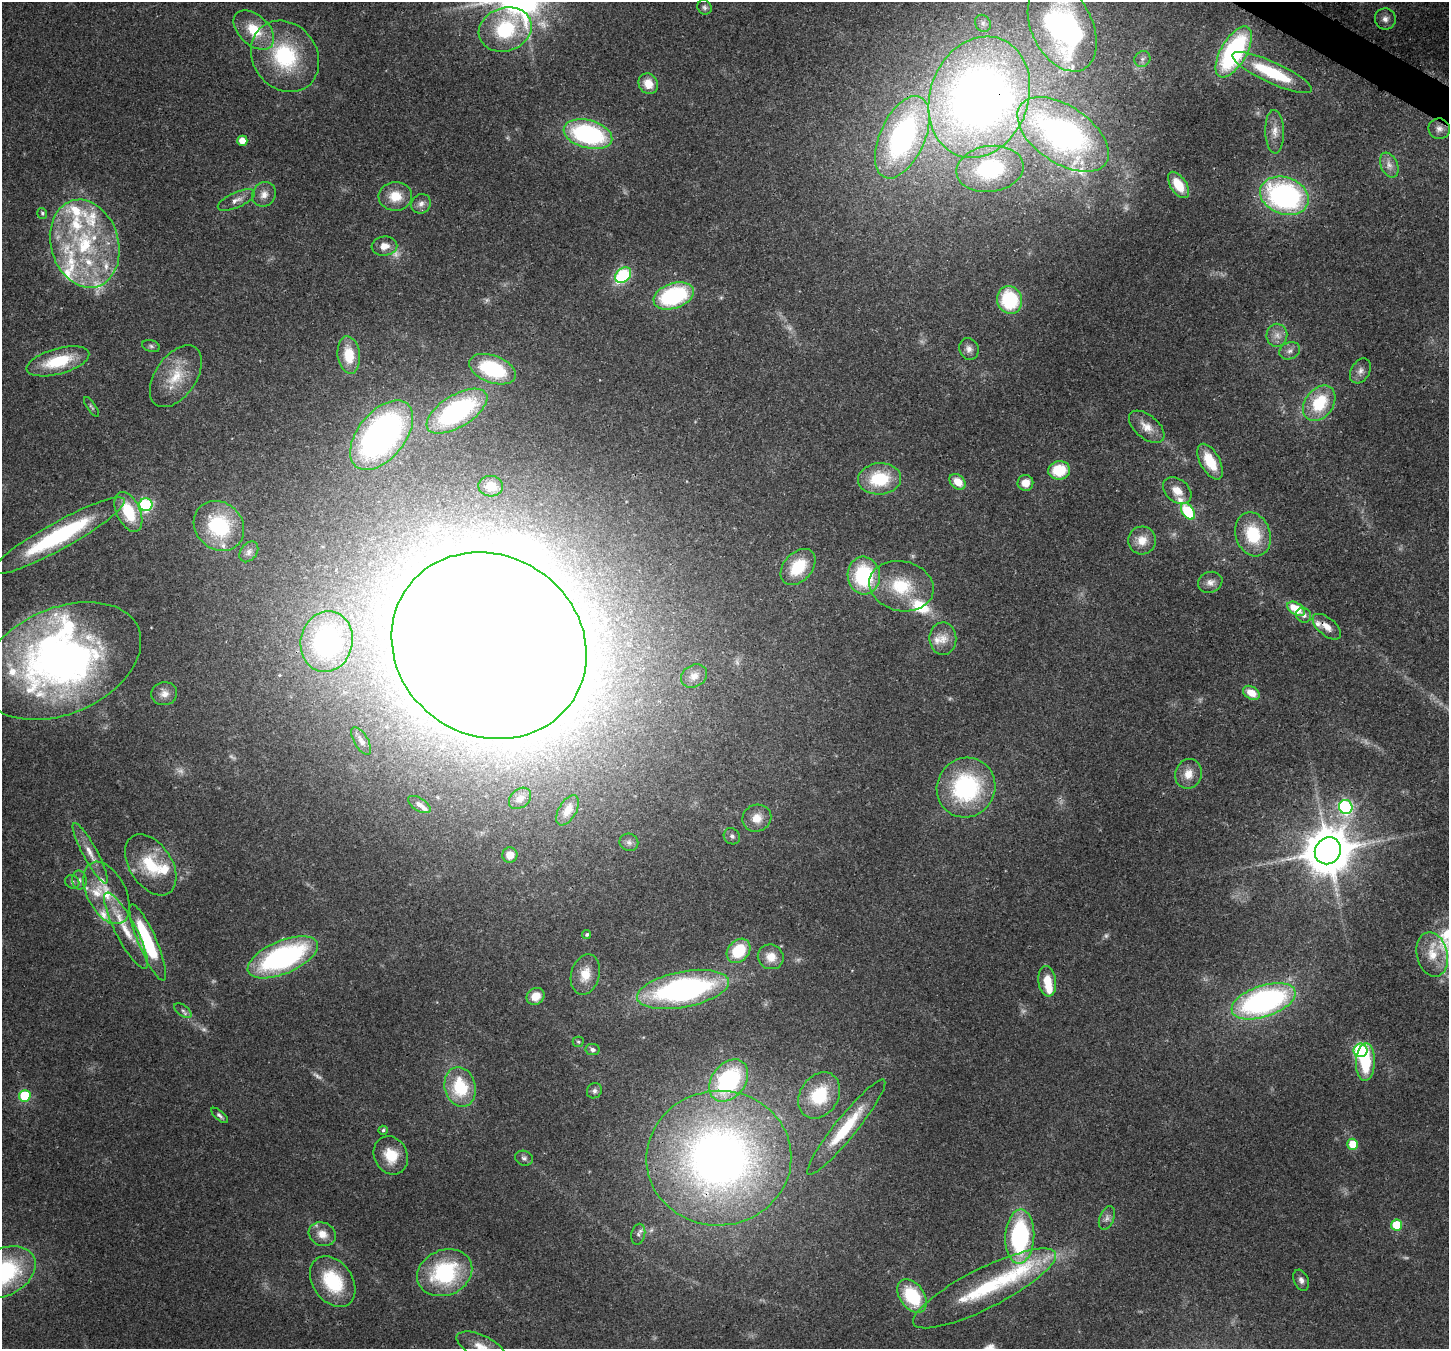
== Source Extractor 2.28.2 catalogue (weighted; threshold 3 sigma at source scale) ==
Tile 10 of 4 x 4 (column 2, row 3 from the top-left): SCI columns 1526-2972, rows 1710-3056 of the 5939 x 6045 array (HDU 1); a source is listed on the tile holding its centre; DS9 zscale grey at full resolution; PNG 1451 x 1351 px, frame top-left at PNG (2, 2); each listed source drawn as its Kron ellipse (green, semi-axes under 4 px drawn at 4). Shown black and unused: <1% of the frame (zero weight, under 3 of 4 exposures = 8% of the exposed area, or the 3 px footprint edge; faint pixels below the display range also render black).
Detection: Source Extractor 2.28.2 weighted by HDU 2 'WHT'; one run over the whole footprint, this tile lists its part. Background 0.0922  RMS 0.0037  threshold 0.0165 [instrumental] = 3 sigma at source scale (4.5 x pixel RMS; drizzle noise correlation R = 1.50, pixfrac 1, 0.0396/0.0396 arcsec/px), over >= 5 px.
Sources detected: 179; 16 too faint to see at this stretch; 5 inside a brighter object's white glare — neither listed nor drawn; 25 inside a brighter listed object's ellipse — not listed separately; the other 133 listed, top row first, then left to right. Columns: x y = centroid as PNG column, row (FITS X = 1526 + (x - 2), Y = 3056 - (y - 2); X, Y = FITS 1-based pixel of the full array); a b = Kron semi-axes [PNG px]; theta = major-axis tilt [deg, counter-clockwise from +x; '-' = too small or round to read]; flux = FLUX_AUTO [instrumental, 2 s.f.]
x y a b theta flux
704 7 7 6 - 1
1385 19 10 10 - 2.3
983 23 9 7 -57 1.6
1062 27 47 30 -63 130
505 29 27 21 18 33
254 30 24 15 -43 12
1234 52 28 13 60 61
285 56 37 32 -53 34
1142 59 8 7 - 1.4
1272 72 43 10 -25 23
648 84 11 9 -57 5
979 97 62 49 69 300
1439 129 11 10 - 2.3
1275 132 22 9 -88 4.1
588 134 25 14 -15 56
1063 134 52 28 -34 140
902 137 44 22 66 87
242 141 5 5 - 4.7
1389 165 13 8 -66 2.8
990 169 34 23 7 36
1178 185 15 8 -57 9.2
264 194 13 11 51 3.1
395 196 17 14 3 7.6
1284 196 25 18 -20 84
236 200 20 7 23 2.9
421 204 10 9 - 2.1
42 213 5 5 - 0.63
85 244 45 34 -73 49
384 246 13 9 8 3.9
623 275 9 6 44 39
674 296 21 12 20 43
1009 300 14 12 -72 25
1277 335 11 10 - 3.1
151 346 9 5 -16 0.95
969 349 11 9 -67 2.2
1290 351 11 8 21 2
349 355 19 11 -84 10
58 361 32 12 15 18
492 369 25 13 -20 27
1360 371 13 9 60 2.3
176 376 35 20 55 13
1319 403 19 14 52 19
91 407 12 3 -55 0.71
457 411 34 16 31 55
1147 427 21 11 -40 5.1
382 435 40 23 51 130
1210 462 19 9 -61 11
1059 470 11 9 8 14
880 479 21 15 5 19
958 482 9 6 -42 6.2
1025 483 8 8 - 4.7
491 486 12 10 -3 4.9
1177 491 16 11 -39 5
146 505 7 6 - 52
1188 511 9 6 -57 21
128 512 21 12 -65 15
219 526 27 23 -43 30
1253 534 22 17 -71 18
58 536 75 13 29 50
1142 540 14 14 - 5.3
249 552 11 8 53 1.8
798 567 21 14 48 14
864 576 19 16 -84 32
1210 582 12 10 21 2.6
901 586 32 25 -13 19
1296 609 10 6 -32 12
1304 615 8 7 - 1.7
1327 627 17 8 -40 3.6
943 639 16 13 89 4.7
327 641 30 26 78 60
489 646 100 90 -33 3800
61 661 84 53 24 190
694 676 13 11 34 3.4
1251 693 9 6 -32 6
164 694 13 11 5 3.2
361 741 15 7 -60 2
1188 774 15 13 69 4.9
966 788 30 29 - 46
520 798 12 9 41 2.7
419 804 12 6 -33 1.7
1346 807 7 6 - 64
568 810 17 9 60 3.8
757 818 14 13 - 5.3
732 836 8 7 - 1.3
629 842 9 8 - 1.6
1328 851 14 12 53 1600
90 853 34 7 -62 5.2
510 855 8 7 - 4.3
151 865 34 21 -56 18
79 880 9 7 -81 1.5
72 882 7 6 - 1.1
106 893 34 19 -63 15
126 931 42 10 -62 11
587 934 4 4 - 0.76
148 942 41 9 -67 34
738 951 13 10 48 16
1432 954 22 15 -77 8.1
283 957 37 16 23 77
771 957 13 12 - 5.2
585 974 20 14 75 6.7
1047 981 15 8 -83 7.7
683 989 47 18 11 100
536 996 9 8 - 4.9
1263 1001 33 15 18 100
183 1011 10 5 -37 1.2
578 1042 5 5 - 0.56
592 1050 7 5 -10 1.4
1361 1050 7 6 - 58
1365 1062 19 9 88 17
729 1080 23 16 52 48
460 1087 20 15 -76 20
594 1091 8 7 - 1.1
819 1095 25 19 56 18
25 1096 6 6 - 21
220 1115 10 4 -40 0.99
846 1127 60 11 51 18
383 1130 5 4 - 0.68
1353 1144 5 5 - 10
391 1155 20 16 -63 9.5
524 1158 9 7 -19 1.2
719 1158 72 67 5 280
1107 1218 12 7 68 1.7
1397 1225 5 5 - 14
322 1234 14 11 -25 4.8
638 1234 10 6 76 1.2
1020 1237 27 14 87 49
4 1272 34 23 28 47
445 1273 28 22 23 37
1301 1280 11 7 -67 1.7
333 1282 28 19 -55 22
985 1288 79 20 27 36
912 1296 19 12 -54 22
481 1347 26 11 -25 6.1
Overlapping masked pixels (flux is a lower limit): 7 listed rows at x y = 1272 72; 979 97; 1063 134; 1327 627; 327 641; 719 1158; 4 1272
Isophote crosses this tile's border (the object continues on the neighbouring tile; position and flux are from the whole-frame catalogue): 3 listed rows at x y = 1062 27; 4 1272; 481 1347